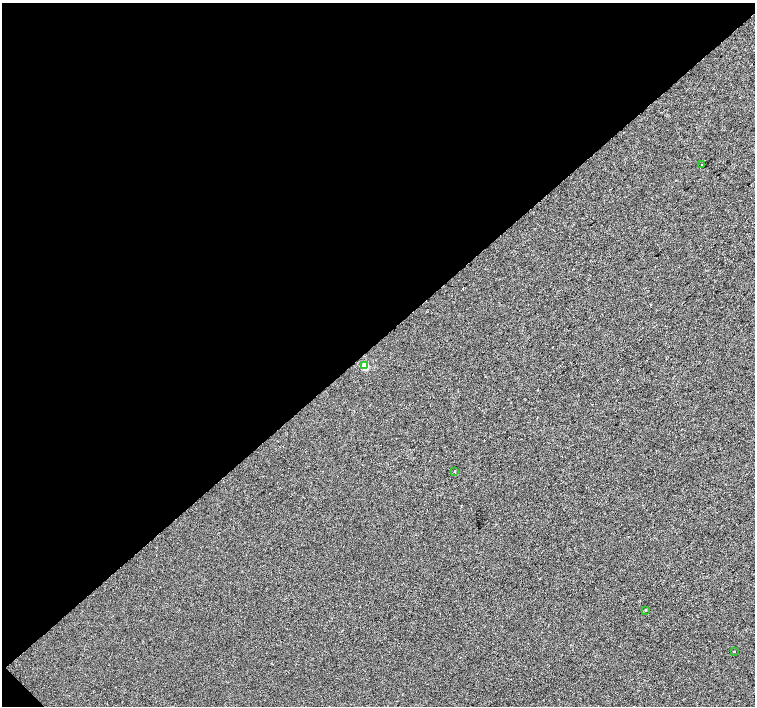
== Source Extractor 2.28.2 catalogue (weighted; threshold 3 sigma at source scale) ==
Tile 5 of 4 x 4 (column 1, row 2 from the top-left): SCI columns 5-1509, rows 3033-4440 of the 6025 x 5999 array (HDU 1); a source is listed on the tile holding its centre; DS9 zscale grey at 2 x 2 block average (1 PNG px = mean of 2 x 2 image px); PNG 757 x 708 px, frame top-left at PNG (2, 3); each listed source drawn as its Kron ellipse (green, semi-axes under 4 px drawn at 4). Shown black and unused: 48% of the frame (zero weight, under 2 of 3 exposures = <1% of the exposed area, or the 3 px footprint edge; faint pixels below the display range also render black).
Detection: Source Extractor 2.28.2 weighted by HDU 2 'WHT'; one run over the whole footprint, this tile lists its part. Background 9.28e-04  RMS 0.0056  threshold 0.0254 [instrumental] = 3 sigma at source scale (4.5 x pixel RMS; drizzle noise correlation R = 1.50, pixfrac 1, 0.0396/0.0396 arcsec/px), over >= 5 px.
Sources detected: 5; all 5 listed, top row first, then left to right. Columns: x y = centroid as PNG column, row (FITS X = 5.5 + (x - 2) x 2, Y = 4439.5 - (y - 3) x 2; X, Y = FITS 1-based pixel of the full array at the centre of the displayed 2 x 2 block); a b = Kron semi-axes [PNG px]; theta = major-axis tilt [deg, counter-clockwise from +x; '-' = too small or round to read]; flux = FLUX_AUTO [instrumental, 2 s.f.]
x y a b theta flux
702 165 2 2 - 3.5
365 366 3 3 - 54
454 472 2 2 - 1.3
645 610 3 2 - 1.1
734 651 3 2 - 0.57